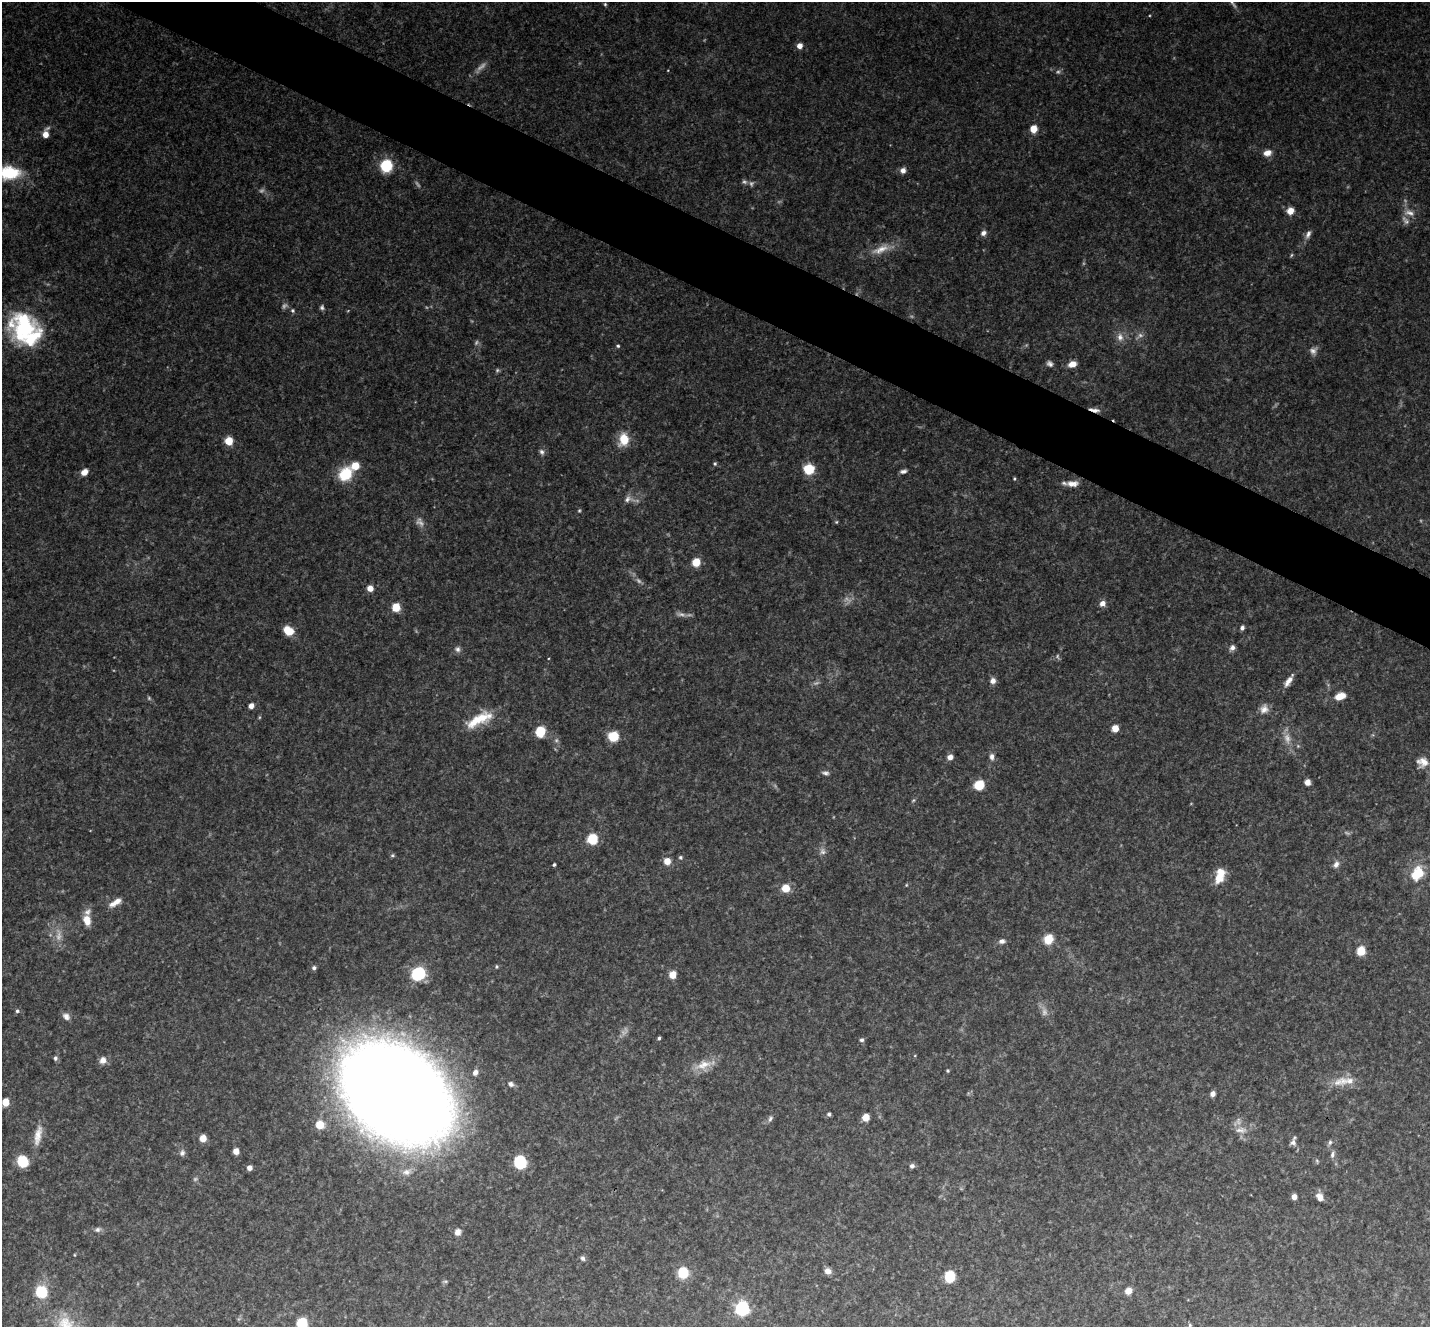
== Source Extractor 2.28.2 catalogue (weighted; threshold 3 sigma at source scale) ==
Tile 11 of 4 x 4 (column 3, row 3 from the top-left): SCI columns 2860-4287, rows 1474-2798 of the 5721 x 5732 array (HDU 1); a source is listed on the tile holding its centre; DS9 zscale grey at full resolution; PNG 1432 x 1329 px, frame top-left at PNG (2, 2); no overlay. Shown black and unused: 5% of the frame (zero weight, under 3 of 4 exposures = <1% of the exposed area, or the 3 px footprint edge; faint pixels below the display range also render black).
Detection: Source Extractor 2.28.2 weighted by HDU 2 'WHT'; one run over the whole footprint, this tile lists its part. Background 0.0903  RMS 0.0067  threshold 0.03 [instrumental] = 3 sigma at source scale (4.5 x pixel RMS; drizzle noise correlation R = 1.50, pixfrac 1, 0.05/0.05 arcsec/px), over >= 5 px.
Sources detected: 162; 30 too faint to see at this stretch — not listed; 4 inside a brighter listed object's ellipse — not listed separately; the other 128 listed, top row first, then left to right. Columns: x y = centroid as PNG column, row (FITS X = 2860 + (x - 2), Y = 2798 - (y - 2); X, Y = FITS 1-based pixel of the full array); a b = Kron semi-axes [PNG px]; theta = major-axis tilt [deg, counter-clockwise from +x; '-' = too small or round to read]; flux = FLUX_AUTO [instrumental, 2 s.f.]
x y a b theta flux
1232 3 16 5 -55 2.5
605 4 5 4 - 1
799 46 6 5 - 5.5
668 70 4 3 - 0.47
1033 129 6 6 - 11
45 134 9 5 74 7.8
1267 153 10 7 17 5.6
386 166 8 7 - 44
903 170 7 7 - 3.7
8 173 30 15 -1 36
1290 211 7 6 - 8.5
1409 213 15 9 -13 5.7
983 233 8 7 - 3.1
1308 234 13 6 68 3.5
881 249 35 11 20 13
322 307 7 6 - 1.7
293 311 6 6 - 1.4
24 327 36 31 80 74
1120 337 13 9 -88 5.4
618 346 5 4 - 1.1
1050 364 8 6 -38 2.6
1072 364 8 6 17 7
1094 410 14 4 -13 3.7
624 439 15 11 81 15
229 441 6 6 - 16
542 452 8 7 - 2.4
715 464 5 4 - 1.1
809 469 6 6 - 37
903 471 8 4 9 2.4
84 472 9 7 40 4.8
345 474 15 12 51 26
1014 479 4 3 - 0.86
1072 484 14 7 2 5.8
628 499 17 10 -6 5.5
579 510 5 4 - 0.91
836 522 5 4 - 0.9
696 562 6 5 - 18
370 588 5 5 - 8
1102 603 8 7 - 4.1
396 607 7 7 - 14
1242 628 5 4 - 2.3
288 630 10 7 -33 14
1232 648 8 6 53 3
457 649 9 8 - 2.7
993 681 7 7 - 3.7
1288 681 18 6 56 5.3
1340 696 10 6 20 12
251 706 5 5 - 4.5
1264 709 12 10 60 5.2
479 719 36 13 27 22
1115 728 5 5 - 11
540 732 7 6 - 34
613 736 6 6 - 35
1287 738 17 10 -79 7.4
950 757 6 5 - 4.6
992 757 9 6 -86 3.1
1422 762 15 14 - 8.2
825 773 10 6 -8 2.3
1307 782 5 5 - 5.4
979 785 6 6 - 29
913 800 6 5 - 0.98
592 839 6 6 - 43
822 851 10 8 -78 3.1
392 855 6 5 - 1.1
680 857 6 5 - 1.3
667 861 6 6 - 9
1336 864 9 7 65 3.6
554 865 4 3 - 1
1417 873 17 12 59 23
1220 876 19 10 71 12
906 885 5 4 - 0.81
786 888 10 9 - 9.1
115 902 18 7 31 6.6
87 920 13 8 -75 8.5
1048 939 7 7 - 19
1002 941 9 6 6 2.7
1361 951 6 5 - 23
496 967 5 5 - 1
314 968 6 5 - 1.8
418 973 8 7 - 87
673 975 6 6 - 11
17 1011 5 5 - 1.5
66 1016 11 8 -44 4
659 1038 4 3 - 1.4
862 1040 6 5 - 1.6
55 1058 6 5 - 1.8
103 1060 9 9 - 4.5
703 1065 23 13 19 11
948 1071 4 4 - 0.86
475 1072 7 6 - 3.7
1347 1081 31 12 2 13
511 1084 8 6 -26 2.6
396 1093 80 57 -39 2000
1213 1094 5 4 - 5
5 1102 6 6 - 12
829 1114 5 4 - 1.5
866 1117 5 5 - 11
770 1119 9 5 56 2
320 1125 6 6 - 16
1241 1130 19 9 -1 6.4
38 1135 30 9 79 10
203 1138 5 5 - 11
1293 1142 8 7 - 2.6
1330 1142 7 5 75 1.6
236 1151 5 5 - 6.5
182 1153 9 7 71 2.6
1332 1154 10 5 73 2.2
22 1161 8 7 - 31
1317 1161 5 4 - 1
520 1162 8 7 - 57
912 1166 6 5 - 2.3
250 1168 5 4 - 3.7
407 1172 15 9 13 5.8
1294 1197 5 4 - 4.8
1320 1197 10 7 -64 5.1
97 1229 9 7 13 2.5
458 1232 8 7 - 4.2
74 1255 4 3 - 0.6
582 1258 7 6 - 2.1
828 1271 6 6 - 4.4
683 1273 6 6 - 41
950 1276 7 6 - 36
1128 1291 7 6 - 7
41 1292 7 7 - 44
742 1309 7 6 - 150
302 1323 6 6 - 44
66 1324 33 21 -37 25
1190 1325 5 4 - 0.95
Overlapping masked pixels (flux is a lower limit): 1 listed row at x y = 1094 410
Isophote crosses this tile's border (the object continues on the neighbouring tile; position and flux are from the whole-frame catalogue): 4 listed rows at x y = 1232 3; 8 173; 302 1323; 66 1324